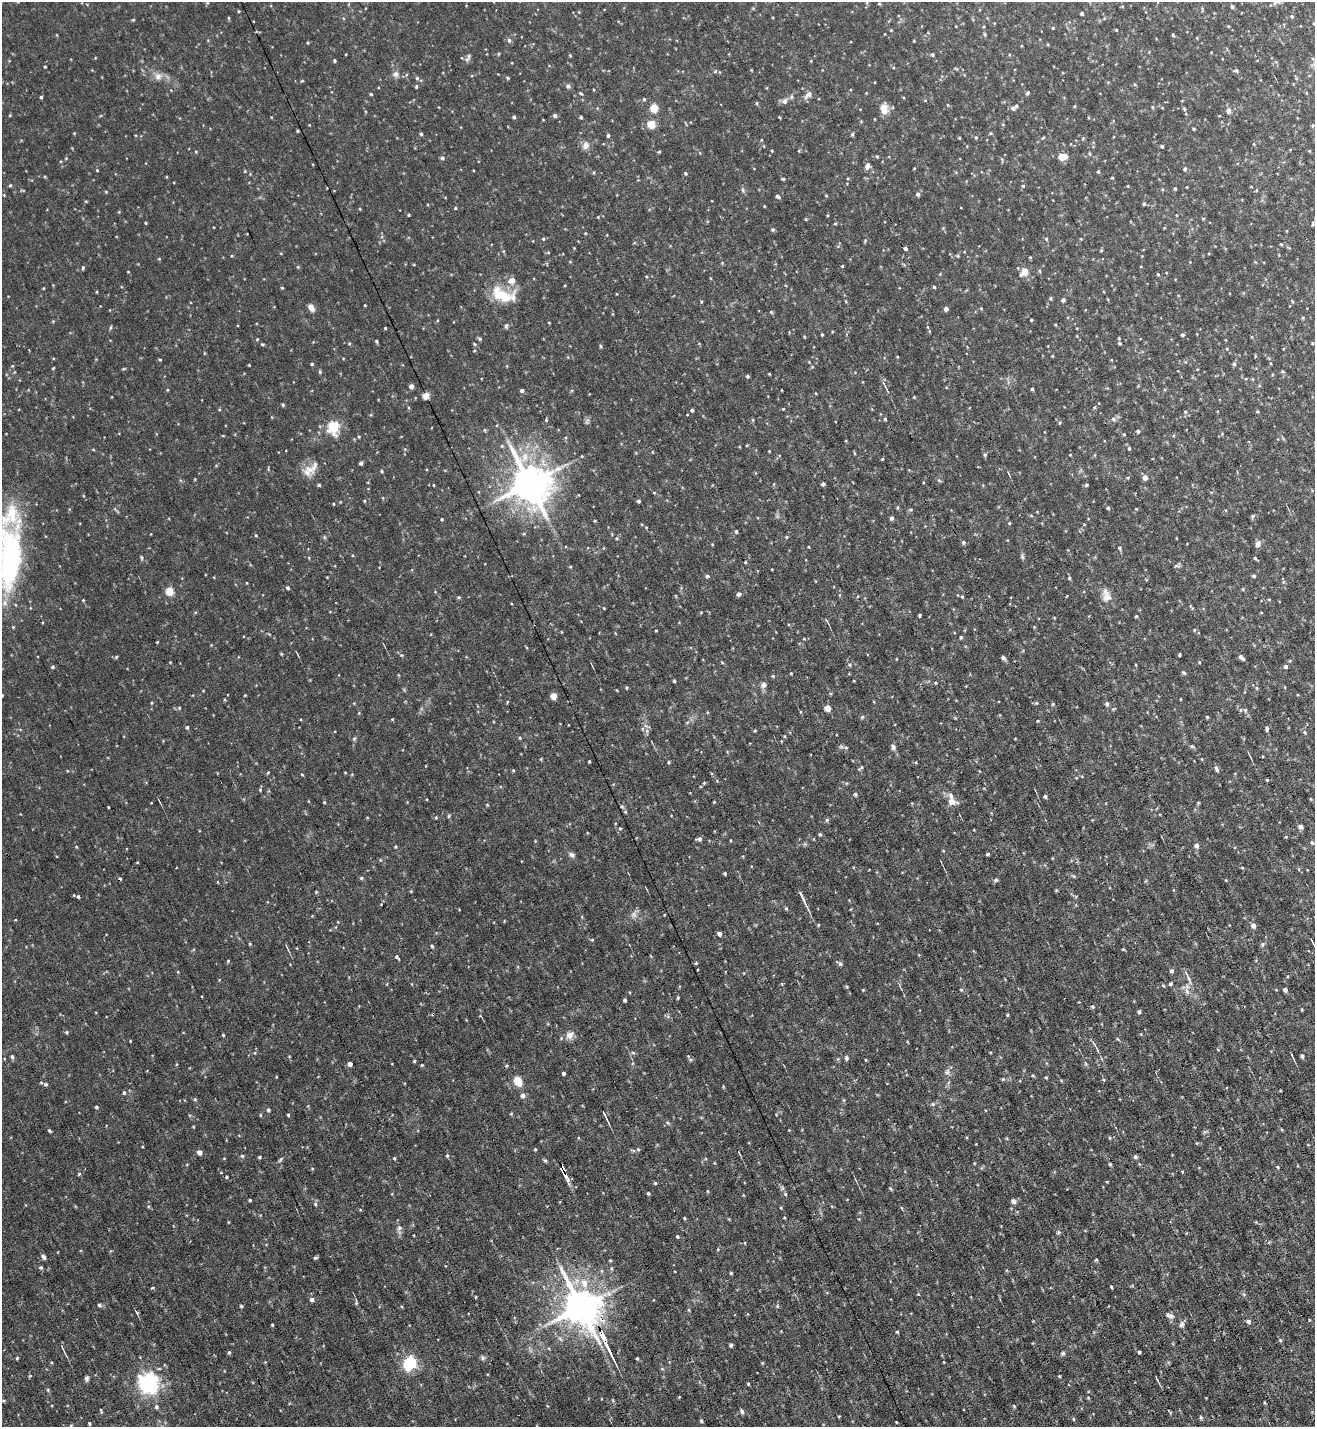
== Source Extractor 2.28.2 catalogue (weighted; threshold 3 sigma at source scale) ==
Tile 6 of 4 x 4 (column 2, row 2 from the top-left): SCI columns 1463-2775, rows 2851-4275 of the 5686 x 5700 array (HDU 1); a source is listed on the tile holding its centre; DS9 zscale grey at full resolution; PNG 1317 x 1429 px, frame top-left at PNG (2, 2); no overlay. Shown black and unused: <1% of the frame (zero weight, under 6 of 12 exposures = <1% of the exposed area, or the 3 px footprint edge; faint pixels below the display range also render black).
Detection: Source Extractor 2.28.2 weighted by HDU 2 'WHT'; one run over the whole footprint, this tile lists its part. Background 0.028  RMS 0.004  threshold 0.0166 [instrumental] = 3 sigma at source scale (4.09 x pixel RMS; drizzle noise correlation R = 1.36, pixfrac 0.8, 0.05/0.05 arcsec/px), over >= 5 px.
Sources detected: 453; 1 cosmic-ray / hot-pixel residue — not listed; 3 inside a brighter listed object's ellipse — not listed separately; the other 449 listed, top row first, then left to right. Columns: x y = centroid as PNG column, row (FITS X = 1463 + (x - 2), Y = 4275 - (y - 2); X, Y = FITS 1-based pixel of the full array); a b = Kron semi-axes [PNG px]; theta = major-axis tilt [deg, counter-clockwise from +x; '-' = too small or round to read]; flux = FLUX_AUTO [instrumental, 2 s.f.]
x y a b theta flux
867 2 6 4 -72 0.46
207 3 4 4 - 0.4
879 3 4 4 - 0.45
1232 7 5 4 - 0.55
238 11 4 3 - 0.31
1082 13 3 3 - 0.9
1292 16 4 4 - 0.5
229 18 5 3 - 0.31
133 20 5 3 - 0.32
1053 28 4 4 - 0.38
891 30 3 3 - 0.33
985 34 6 4 -89 0.45
1173 35 4 3 - 0.46
1197 38 4 2 - 0.25
509 40 6 4 -67 0.71
914 41 3 2 - 0.29
346 54 3 2 - 0.26
498 54 5 3 - 0.31
932 54 4 4 - 0.72
467 59 11 5 41 0.94
335 61 4 3 - 0.49
45 67 3 2 - 0.31
1236 70 5 5 - 0.6
715 71 4 4 - 0.42
396 74 8 7 - 1.3
158 76 9 8 - 1.9
417 78 5 5 - 0.6
508 78 5 3 - 0.36
568 86 6 5 - 0.75
416 87 5 3 - 0.4
581 93 4 3 - 0.43
1027 93 5 4 - 0.61
371 94 4 3 - 0.4
808 94 12 6 47 1.7
41 97 3 3 - 0.49
792 97 6 4 -90 0.56
644 99 4 4 - 0.51
785 101 7 6 - 1.3
757 103 5 3 - 0.36
1075 106 4 3 - 0.35
1153 107 5 3 - 0.39
654 108 5 4 - 12
884 108 14 9 -89 3.5
1013 108 6 5 - 1.1
1184 109 6 4 -48 0.46
1229 111 7 6 - 1.1
555 115 5 5 - 0.81
514 117 4 4 - 0.65
581 117 3 3 - 0.62
779 117 4 3 - 0.31
651 124 8 7 - 4.6
1313 125 6 4 83 0.43
1193 129 4 3 - 0.35
297 131 3 3 - 0.43
74 133 3 3 - 0.25
991 133 4 4 - 0.41
421 134 4 3 - 0.54
852 134 5 3 - 0.48
608 135 4 3 - 0.64
976 137 4 4 - 0.38
959 138 3 3 - 0.34
1083 138 5 4 - 0.41
586 145 10 8 74 2
1162 146 4 4 - 0.59
772 151 4 3 - 0.28
1309 151 4 3 - 0.29
659 152 5 3 - 0.34
1090 154 5 3 - 0.45
877 157 4 4 - 0.4
1062 157 8 6 7 4.5
66 158 4 4 - 0.29
442 158 5 4 - 0.79
868 166 7 5 79 1.6
1185 169 5 4 - 0.65
97 170 4 3 - 0.34
1098 172 4 3 - 0.49
686 173 4 4 - 0.49
1112 177 3 3 - 0.35
783 179 4 3 - 0.41
10 185 4 4 - 0.42
1023 186 4 4 - 0.48
1128 186 4 3 - 0.3
1175 188 4 3 - 0.55
1162 189 4 3 - 0.35
742 190 6 4 -69 0.55
106 192 4 4 - 0.33
918 194 5 4 - 1.1
778 196 5 4 - 0.8
826 196 4 3 - 0.28
1144 204 4 4 - 0.58
764 206 3 2 - 0.26
455 208 4 3 - 0.38
360 209 4 3 - 0.29
409 215 3 3 - 0.37
1203 218 5 3 - 0.37
146 223 3 2 - 0.31
835 223 5 3 - 0.39
1313 224 7 3 81 0.48
773 229 4 4 - 0.61
585 233 4 3 - 0.3
543 239 5 4 - 0.37
1046 239 5 4 - 0.4
1081 239 4 3 - 0.24
865 240 5 4 - 0.41
1281 244 5 4 - 0.33
574 248 3 3 - 0.22
905 248 4 4 - 0.85
1101 250 4 4 - 0.38
958 256 5 4 - 0.4
1030 257 5 3 - 0.32
842 266 3 3 - 0.33
83 268 5 4 - 0.54
1024 272 13 9 46 2.7
1158 274 4 3 - 0.4
511 281 12 9 17 2.6
934 287 4 4 - 0.4
44 288 4 3 - 0.28
282 288 5 3 - 0.32
97 292 4 3 - 0.3
501 295 30 17 -26 11
1050 298 4 4 - 0.49
1063 300 4 4 - 1.1
701 302 4 4 - 0.35
365 305 3 2 - 0.3
311 308 8 6 -62 2.3
981 308 4 4 - 0.32
946 309 4 4 - 1.9
771 312 5 4 - 0.35
1031 320 3 3 - 0.36
506 326 6 4 72 0.6
110 327 6 3 81 0.46
385 328 4 3 - 0.3
822 334 3 3 - 0.4
1182 335 4 4 - 0.59
1119 338 4 3 - 0.33
257 339 4 3 - 0.36
480 339 5 4 - 0.51
376 341 4 3 - 0.5
1119 343 4 3 - 0.41
1312 343 4 3 - 0.28
262 344 4 4 - 0.4
349 344 4 3 - 0.31
474 344 5 3 - 0.36
601 346 5 3 - 0.52
1052 356 3 3 - 0.31
160 360 4 4 - 0.34
312 364 4 4 - 0.45
1234 364 5 4 - 0.69
249 365 3 2 - 0.28
53 368 5 3 - 0.3
320 372 5 4 - 0.44
747 376 4 3 - 0.6
411 386 4 4 - 2
1032 389 3 3 - 0.47
522 390 4 4 - 0.92
425 396 8 6 62 1.6
914 397 4 3 - 0.32
283 405 4 3 - 0.57
1094 407 5 4 - 0.4
783 409 4 3 - 0.29
219 410 5 3 - 0.32
692 410 3 3 - 0.62
1185 412 5 3 - 0.36
885 419 5 3 - 0.45
1113 419 6 5 - 0.9
546 420 4 3 - 0.39
333 427 17 14 85 8
1138 431 4 4 - 0.68
502 446 5 4 - 0.42
1129 448 4 3 - 0.46
769 451 2 2 - 0.29
652 452 4 2 - 0.26
985 455 5 4 - 0.53
1070 455 4 3 - 0.26
882 459 3 3 - 0.3
361 463 4 4 - 0.79
310 469 27 11 39 4.6
382 471 4 3 - 0.43
1145 477 4 4 - 2.6
939 480 5 4 - 0.52
529 483 11 10 - 1100
823 484 4 4 - 1.2
319 485 4 4 - 0.48
433 485 4 2 - 0.26
1086 485 4 4 - 0.54
364 501 4 3 - 0.37
639 501 3 3 - 0.75
1108 508 4 4 - 0.65
1136 509 4 3 - 0.27
1031 515 5 3 - 0.35
1252 516 6 4 42 0.57
892 518 5 4 - 0.8
442 519 3 3 - 0.37
595 521 4 3 - 0.29
1009 523 4 3 - 0.38
646 527 4 3 - 0.26
736 531 4 3 - 0.51
786 537 4 3 - 0.42
617 538 5 3 - 0.41
964 542 5 5 - 0.72
712 544 4 3 - 0.26
1258 544 8 6 63 1.7
809 547 4 2 - 0.25
1119 548 6 4 -63 0.5
142 557 7 3 -88 0.51
1022 557 8 4 -81 0.68
1255 558 4 4 - 0.43
10 559 79 25 86 66
1176 566 7 4 0 0.6
707 576 5 4 - 0.67
1254 576 4 4 - 0.59
1069 578 5 4 - 0.54
288 588 4 4 - 0.7
170 591 5 5 - 12
739 594 5 4 - 1.1
1106 596 20 11 -79 3.5
459 597 5 4 - 0.43
962 597 5 4 - 0.41
83 600 4 4 - 0.31
604 608 4 3 - 0.3
1261 613 4 3 - 0.27
920 615 4 3 - 0.46
1136 616 4 3 - 0.43
827 621 7 3 -62 0.44
656 630 3 2 - 0.3
1194 630 4 4 - 0.37
961 637 4 4 - 0.4
157 642 3 2 - 0.28
401 655 5 4 - 0.41
1180 655 3 3 - 0.5
116 657 5 4 - 0.4
1241 657 7 3 -45 1.2
1003 658 6 4 -47 0.86
722 662 5 3 - 0.32
1199 662 4 2 - 0.3
850 665 5 3 - 0.44
1286 666 4 4 - 1
53 667 4 4 - 0.62
791 673 4 3 - 0.27
1184 673 6 4 -32 0.54
674 681 3 3 - 0.57
763 685 7 7 - 1.3
626 687 4 3 - 0.39
1256 688 5 3 - 0.39
2 695 4 3 - 0.34
245 695 3 3 - 0.27
553 696 4 4 - 7.1
1181 699 4 2 - 0.23
507 702 5 3 - 0.28
151 703 4 3 - 0.33
1036 703 5 4 - 0.36
1053 704 5 3 - 0.35
1107 704 6 4 -74 0.83
179 708 4 3 - 0.38
827 708 4 4 - 6.3
862 717 6 4 44 0.51
1207 717 4 3 - 0.42
187 727 4 3 - 0.51
1267 729 5 4 - 0.76
755 731 5 3 - 0.31
1305 732 5 3 - 0.43
520 738 5 3 - 0.32
354 739 5 5 - 0.55
1192 746 6 4 -2 0.48
846 747 6 4 19 0.51
893 747 7 6 - 1.1
589 761 3 2 - 0.41
669 762 4 3 - 0.4
861 767 8 4 40 0.6
1216 769 8 4 -68 0.83
513 770 4 4 - 0.39
268 772 5 3 - 0.32
345 772 4 2 - 0.26
302 775 5 3 - 0.32
1267 780 3 3 - 0.35
704 783 5 4 - 0.38
260 790 4 4 - 0.38
855 794 4 4 - 0.71
1045 796 3 3 - 0.71
324 802 4 3 - 0.34
714 802 2 2 - 0.32
952 802 9 7 -15 3.1
108 807 3 2 - 0.32
626 812 5 3 - 0.45
449 816 5 4 - 0.46
827 820 6 5 - 0.56
1301 827 6 5 - 1.2
620 828 5 3 - 0.35
820 834 4 4 - 0.63
699 839 5 4 - 1.1
1312 842 6 4 -62 0.52
1196 846 6 6 - 1.1
76 847 4 4 - 0.34
395 847 4 4 - 0.41
988 854 3 3 - 0.65
572 855 8 6 -24 0.97
137 862 4 3 - 0.27
1242 868 5 3 - 0.33
725 873 3 3 - 0.49
361 878 5 5 - 0.51
996 880 5 4 - 0.83
78 897 4 3 - 0.52
803 898 22 3 -65 2.1
786 908 4 4 - 0.42
634 915 9 7 -71 1.5
15 920 3 2 - 0.25
818 925 4 4 - 0.35
1253 925 5 5 - 1.8
719 934 4 4 - 1.4
592 940 5 3 - 0.3
1312 942 7 3 -62 0.54
250 944 4 3 - 0.34
1262 944 6 5 - 0.68
432 946 4 3 - 0.52
1123 949 4 3 - 0.37
397 957 6 3 -49 0.64
228 961 4 4 - 0.41
696 963 4 3 - 0.37
840 963 7 5 -29 0.83
1172 971 4 4 - 0.85
178 972 4 3 - 0.31
219 980 4 2 - 0.25
1189 980 15 4 -68 1.4
1170 984 5 4 - 0.5
961 989 5 3 - 0.39
863 990 3 3 - 0.28
1285 990 4 4 - 1.2
1187 991 9 5 -69 1.5
678 998 4 3 - 0.4
625 1000 4 3 - 0.72
1092 1007 5 5 - 0.54
1302 1009 4 3 - 0.33
1139 1012 5 4 - 0.6
1007 1015 4 3 - 0.39
67 1032 5 4 - 0.48
223 1035 3 3 - 0.42
569 1035 10 9 - 2.2
1118 1039 5 3 - 0.37
1094 1044 7 3 -53 0.6
1218 1050 4 3 - 0.26
633 1053 6 4 -19 0.49
1292 1055 7 2 -66 0.53
12 1056 5 4 - 0.73
688 1056 5 4 - 0.34
1302 1056 5 3 - 0.69
846 1058 6 4 90 0.64
866 1060 4 3 - 0.29
414 1061 4 3 - 0.45
350 1064 4 4 - 2
1086 1064 5 4 - 0.47
422 1065 4 3 - 0.36
947 1072 9 6 74 1.2
564 1073 3 3 - 0.8
1033 1076 5 3 - 0.37
276 1077 4 2 - 0.28
1046 1077 4 3 - 0.38
1003 1079 4 4 - 0.4
518 1081 9 7 -67 5
46 1084 6 4 -2 0.56
124 1092 5 4 - 0.66
523 1095 5 5 - 1.5
195 1099 5 4 - 0.44
933 1104 5 5 - 0.57
96 1107 4 3 - 0.57
268 1110 4 4 - 0.7
511 1114 4 4 - 0.35
288 1115 3 3 - 0.42
605 1116 13 2 -64 0.94
668 1123 5 3 - 0.47
789 1130 3 3 - 0.23
49 1131 5 3 - 0.48
1110 1138 5 3 - 0.32
535 1149 4 3 - 0.39
200 1152 4 4 - 2.6
739 1152 2 2 - 0.47
242 1156 5 4 - 0.49
447 1156 5 4 - 0.46
1135 1156 5 4 - 0.77
259 1157 3 3 - 0.58
394 1158 4 3 - 0.47
280 1160 8 4 55 0.58
545 1160 5 4 - 0.53
974 1163 4 3 - 0.28
1110 1164 3 3 - 0.42
1278 1167 4 3 - 0.34
563 1169 9 4 -70 17
79 1174 4 4 - 0.46
226 1177 3 3 - 0.41
655 1183 4 4 - 0.37
890 1189 5 3 - 0.41
708 1191 4 3 - 0.32
648 1193 3 3 - 0.6
785 1194 5 4 - 0.4
250 1200 3 3 - 0.43
1014 1201 6 6 - 1.2
315 1204 6 4 -89 0.56
684 1218 3 3 - 0.35
399 1228 7 7 - 1.1
1059 1232 5 5 - 0.58
677 1236 3 3 - 0.54
718 1249 4 3 - 0.35
43 1257 7 4 -56 0.81
315 1258 5 4 - 0.54
610 1260 4 3 - 0.35
1096 1260 5 3 - 0.34
41 1267 4 4 - 0.56
731 1273 3 3 - 0.48
584 1283 12 10 80 4.2
1111 1287 3 3 - 0.45
152 1288 4 3 - 0.35
1244 1294 6 4 -88 0.52
312 1299 5 4 - 1.2
99 1305 5 5 - 0.7
241 1306 4 3 - 0.58
777 1306 5 4 - 0.45
581 1307 11 9 -59 1100
137 1313 6 3 -60 0.53
1170 1316 11 6 -19 1.3
1248 1321 5 5 - 1.1
1181 1324 8 6 72 1.1
272 1325 3 3 - 0.35
897 1332 4 3 - 0.41
602 1337 17 4 -64 52
1280 1340 5 5 - 0.51
731 1345 4 3 - 0.92
63 1349 14 2 -64 0.8
229 1352 5 4 - 0.5
1139 1352 3 3 - 0.58
1063 1353 6 5 - 0.59
17 1358 5 3 - 0.41
482 1358 7 5 -58 0.68
637 1358 3 3 - 0.47
410 1363 6 5 - 70
762 1363 4 4 - 0.36
1059 1376 3 2 - 0.3
86 1378 7 5 79 0.85
1156 1378 6 2 -66 0.48
148 1383 11 10 - 58
748 1384 4 4 - 0.33
3 1401 6 4 -1 0.47
1264 1402 5 3 - 0.34
1014 1406 6 3 -54 0.34
156 1407 5 5 - 0.81
101 1410 7 2 -68 0.35
742 1412 7 5 79 0.74
1201 1417 5 4 - 0.54
1073 1419 5 3 - 0.36
701 1421 5 4 - 0.62
89 1424 3 3 - 0.44
Overlapping masked pixels (flux is a lower limit): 3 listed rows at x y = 563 1169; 581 1307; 602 1337
Isophote crosses this tile's border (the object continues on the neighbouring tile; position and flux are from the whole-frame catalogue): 4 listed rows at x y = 867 2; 1082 13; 10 559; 2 695